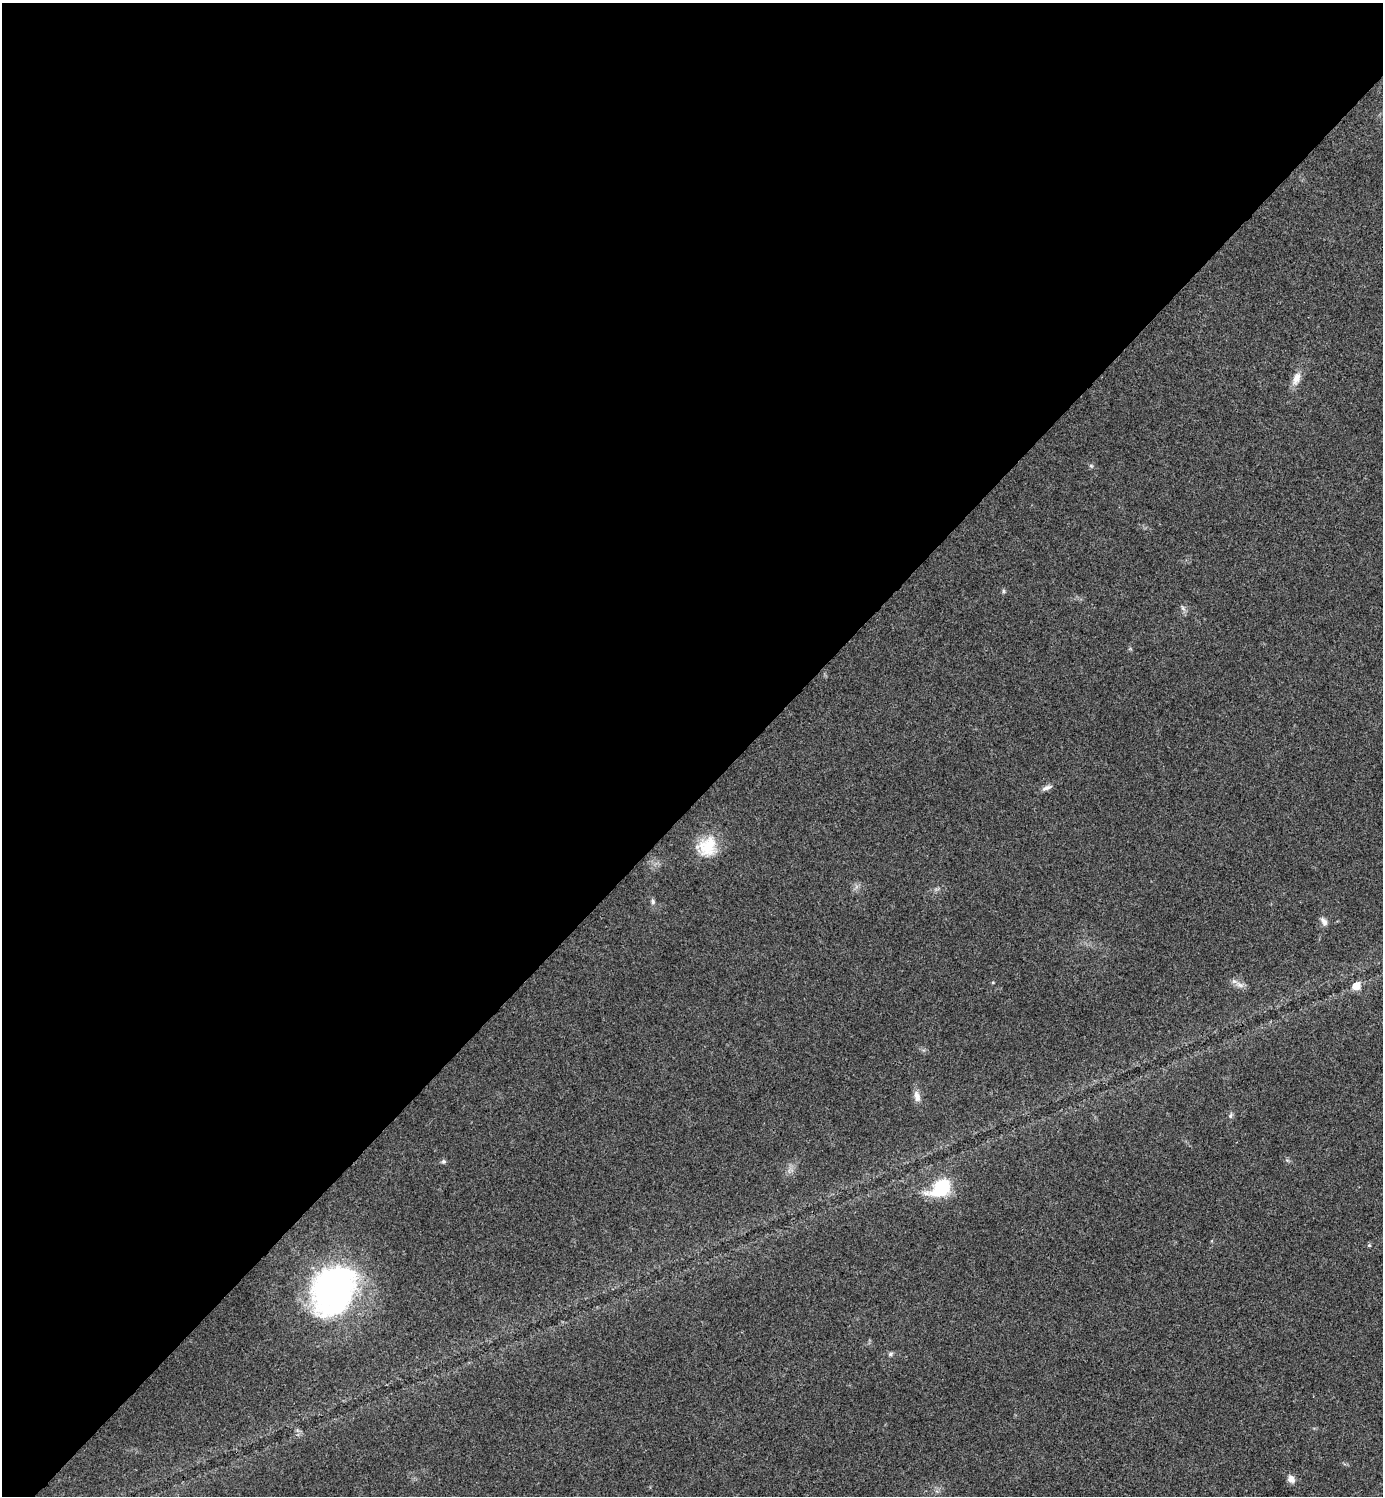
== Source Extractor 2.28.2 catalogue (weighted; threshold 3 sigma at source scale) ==
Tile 2 of 4 x 4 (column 2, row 1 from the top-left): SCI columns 1541-2921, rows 4489-5982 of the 5985 x 5985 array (HDU 1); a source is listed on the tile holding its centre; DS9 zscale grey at full resolution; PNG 1385 x 1498 px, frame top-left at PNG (2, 3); no overlay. Shown black and unused: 54% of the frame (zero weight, under 3 of 4 exposures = <1% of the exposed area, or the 3 px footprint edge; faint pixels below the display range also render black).
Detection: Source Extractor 2.28.2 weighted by HDU 2 'WHT'; one run over the whole footprint, this tile lists its part. Background 0.0204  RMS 0.004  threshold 0.0181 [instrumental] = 3 sigma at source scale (4.5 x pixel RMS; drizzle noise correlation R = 1.50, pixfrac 1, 0.05/0.05 arcsec/px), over >= 5 px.
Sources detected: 18; all 18 listed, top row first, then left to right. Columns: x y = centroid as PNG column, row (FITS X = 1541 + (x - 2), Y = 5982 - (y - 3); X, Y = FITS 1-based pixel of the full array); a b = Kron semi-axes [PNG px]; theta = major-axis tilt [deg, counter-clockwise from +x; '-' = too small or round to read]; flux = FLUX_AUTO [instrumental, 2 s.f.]
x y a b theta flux
1296 379 19 10 68 4
1091 466 6 5 - 0.7
1003 591 6 4 -89 0.63
1183 608 9 4 -55 1
1047 788 16 6 23 1.8
707 846 25 23 41 14
653 901 8 5 -62 1.1
1324 922 11 7 -61 2
1240 985 15 7 -23 2.5
1356 986 6 6 - 7.2
917 1096 16 8 -76 2.8
1230 1115 8 6 74 0.99
443 1161 6 6 - 0.88
941 1188 21 13 34 27
1369 1245 5 4 - 0.59
333 1290 44 35 57 140
890 1354 6 5 - 0.88
1291 1479 10 8 -60 2.4